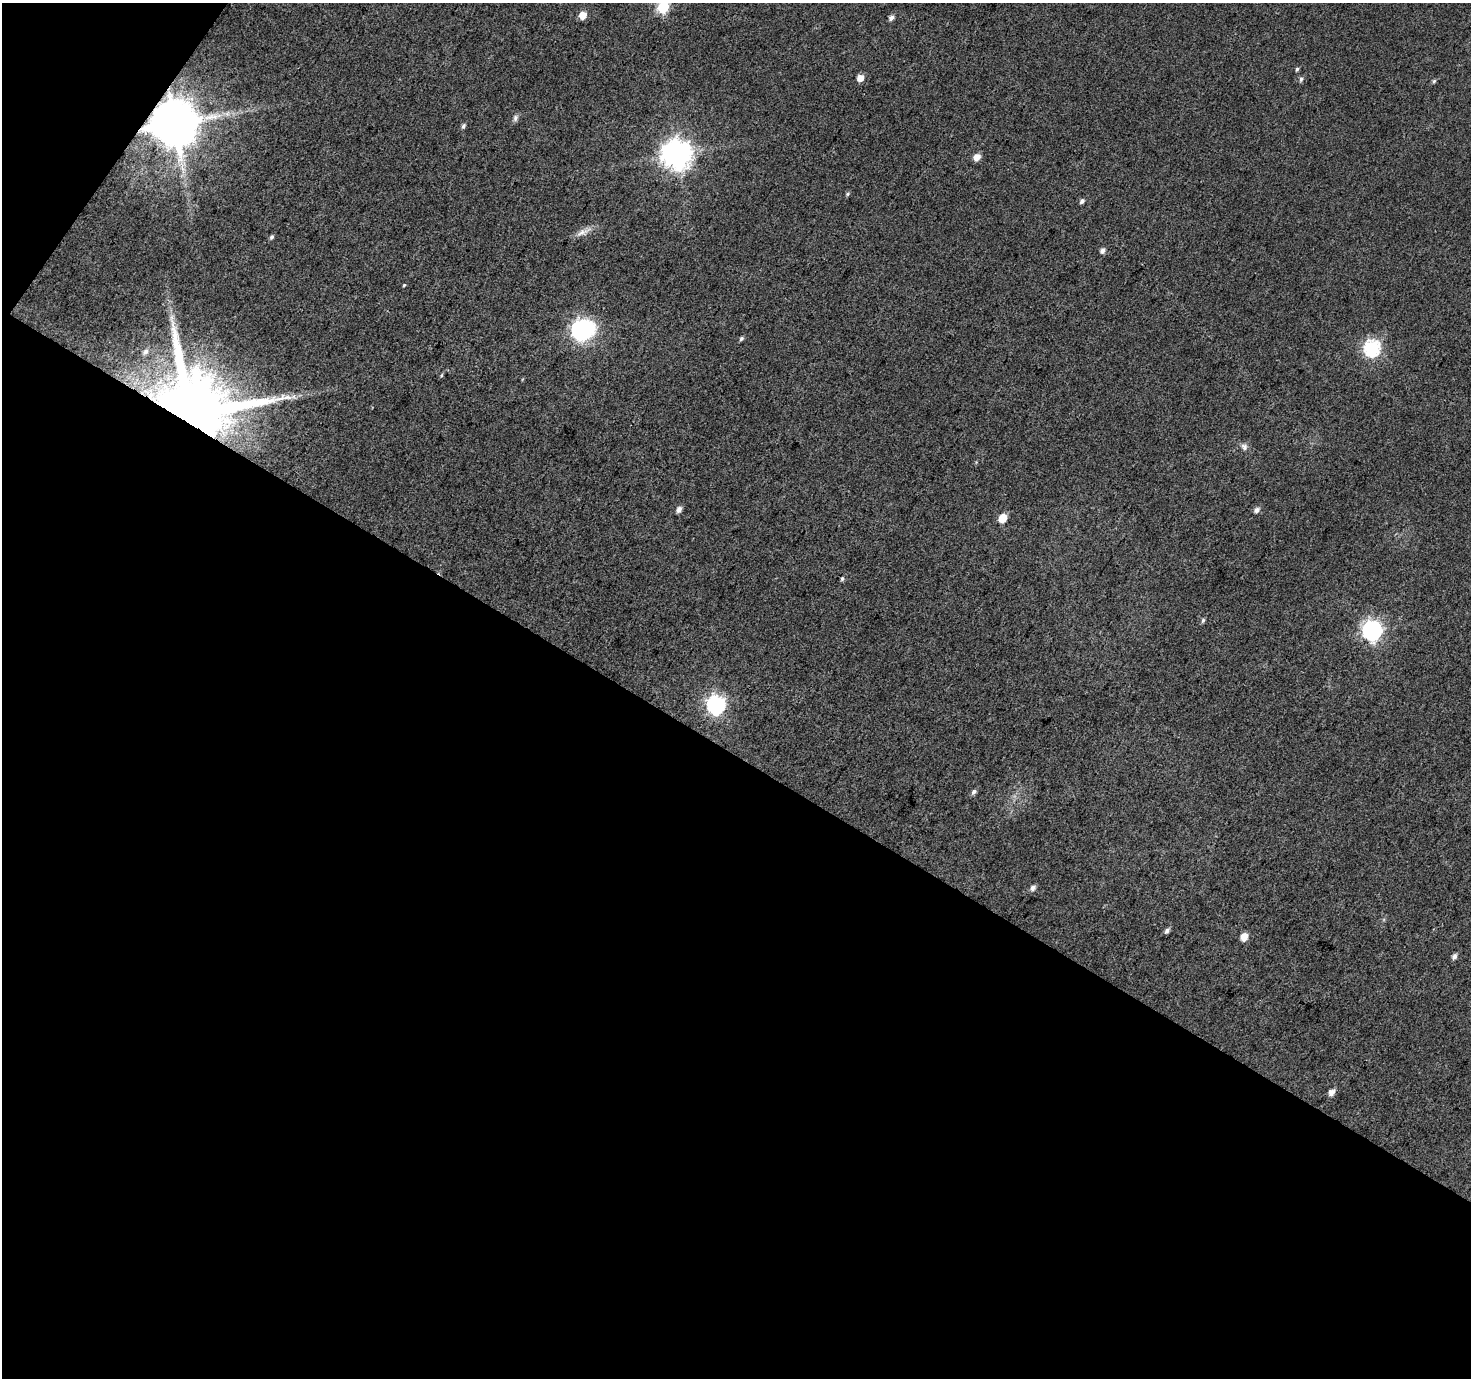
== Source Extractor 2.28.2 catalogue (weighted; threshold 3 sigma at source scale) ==
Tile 3 of 2 x 2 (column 1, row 2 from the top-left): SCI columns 2-1470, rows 118-1493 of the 2940 x 2970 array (HDU 1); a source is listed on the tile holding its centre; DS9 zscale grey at full resolution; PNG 1473 x 1380 px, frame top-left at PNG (2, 3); no overlay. Shown black and unused: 47% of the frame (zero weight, under 3 of 4 exposures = <1% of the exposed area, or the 3 px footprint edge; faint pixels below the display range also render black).
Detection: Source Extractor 2.28.2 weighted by HDU 2 'WHT'; one run over the whole footprint, this tile lists its part. Background 0.0405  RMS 0.011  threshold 0.0493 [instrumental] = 3 sigma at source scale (4.5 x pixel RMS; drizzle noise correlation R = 1.50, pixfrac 1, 0.0396/0.0396 arcsec/px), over >= 5 px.
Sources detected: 40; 1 inside a brighter object's white glare — not listed; the other 39 listed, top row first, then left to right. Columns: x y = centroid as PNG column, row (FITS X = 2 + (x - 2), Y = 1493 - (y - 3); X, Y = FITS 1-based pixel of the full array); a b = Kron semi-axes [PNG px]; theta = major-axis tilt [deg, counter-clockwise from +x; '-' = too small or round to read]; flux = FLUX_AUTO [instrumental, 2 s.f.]
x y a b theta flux
663 7 6 6 - 100
583 15 6 6 - 14
891 18 6 5 - 4
1297 69 5 5 - 1.7
860 78 6 5 - 11
1301 79 7 5 60 2.7
1434 81 5 5 - 1.7
515 118 9 6 73 3.5
175 123 12 12 - 6300
463 126 7 5 64 2.5
677 154 9 9 - 1500
977 157 6 6 - 9.8
848 194 6 5 - 1.6
1082 201 6 5 - 3.1
583 232 24 7 25 8.8
272 237 5 5 - 2.3
1103 250 6 5 - 4.4
404 285 5 3 - 1.1
581 330 8 7 - 400
741 339 6 5 - 2.1
1372 347 7 7 - 280
145 352 8 6 45 4.5
442 375 6 3 70 1.3
293 396 8 5 45 3.1
190 413 18 16 44 22000
1244 447 9 8 - 4.5
679 509 6 5 - 5.5
1256 510 6 5 - 4.7
1003 518 6 5 - 26
842 579 5 4 - 2.1
1203 620 7 5 73 2
1372 630 8 7 - 510
716 704 8 7 - 390
974 792 7 5 44 3.3
1033 888 7 5 52 5
1167 931 7 5 51 3.5
1244 937 6 5 - 16
1454 956 6 5 - 4
1331 1092 7 5 45 6.9
Overlapping masked pixels (flux is a lower limit): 2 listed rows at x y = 175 123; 190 413
Isophote crosses this tile's border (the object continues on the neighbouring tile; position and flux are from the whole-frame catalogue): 1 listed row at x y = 663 7